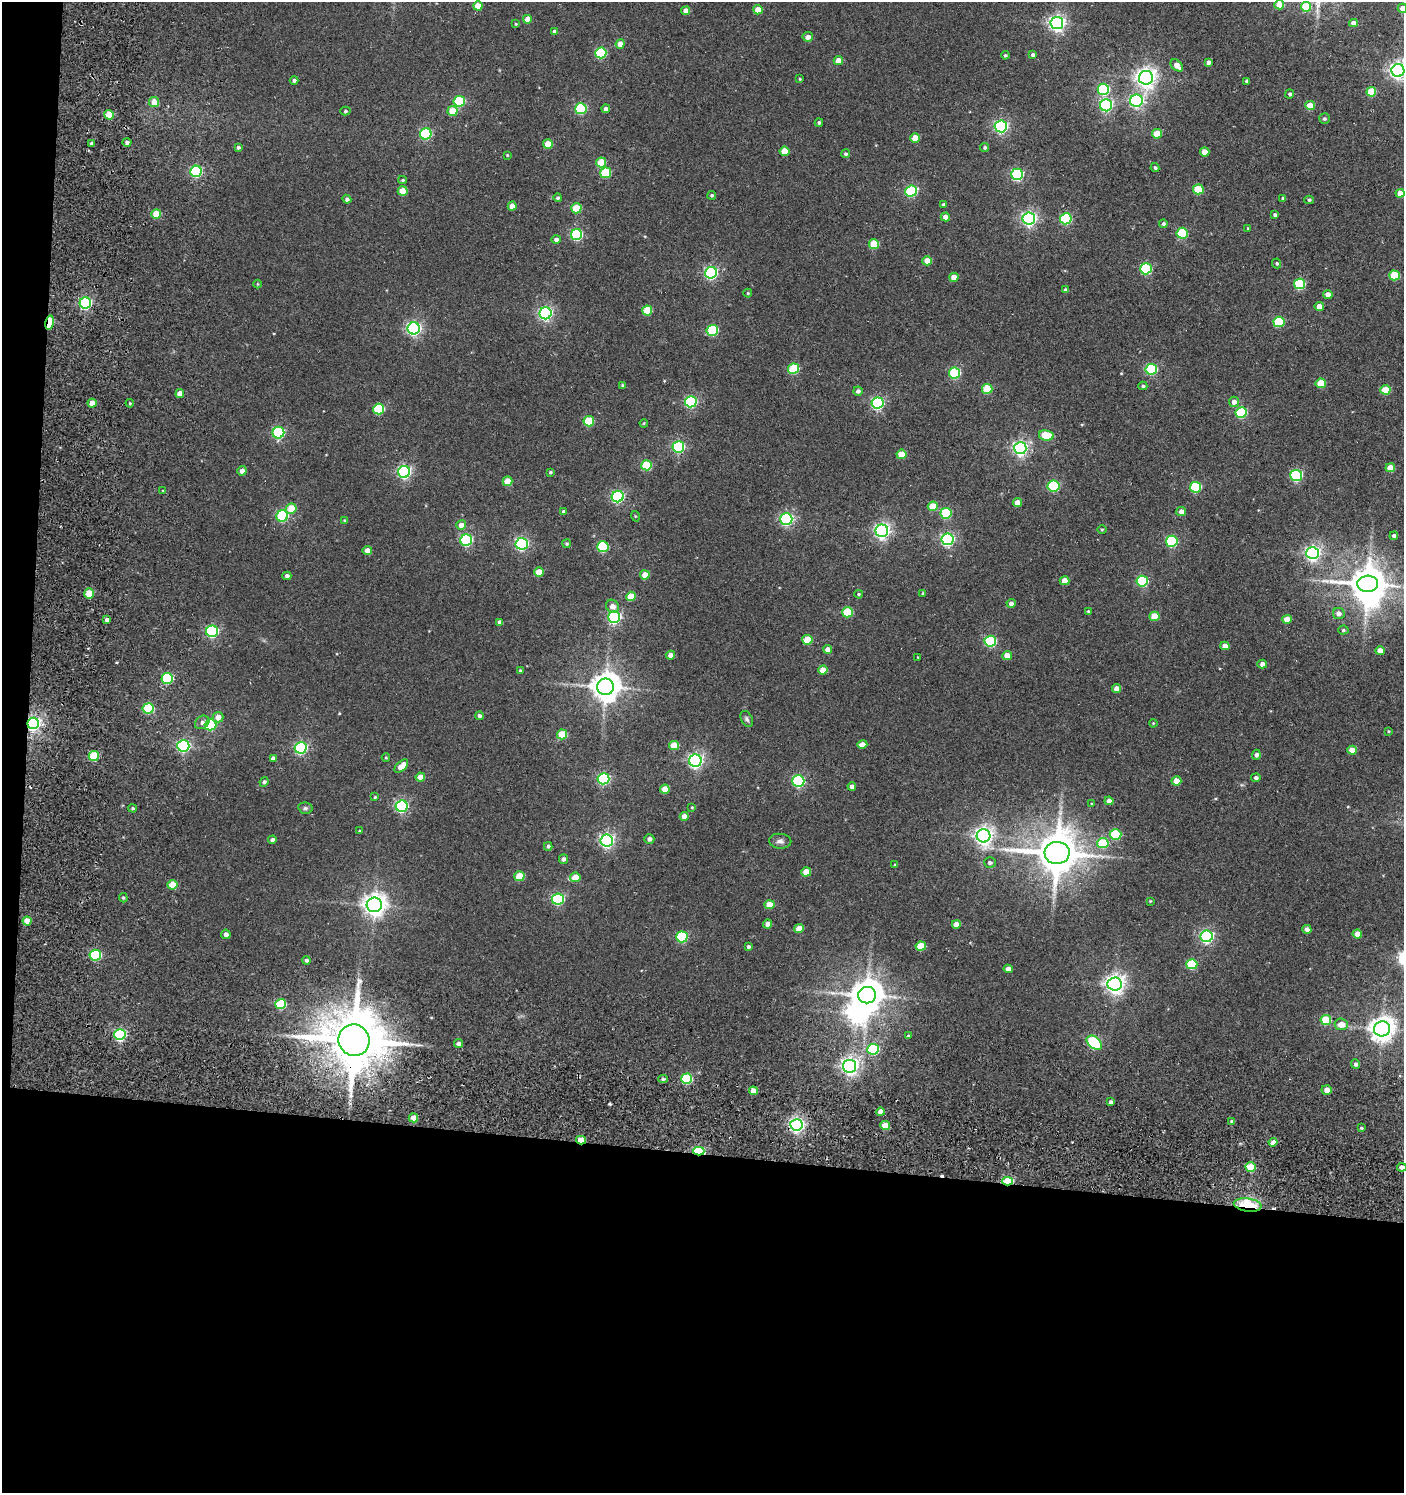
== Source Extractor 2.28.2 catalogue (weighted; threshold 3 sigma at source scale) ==
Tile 7 of 3 x 3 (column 1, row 3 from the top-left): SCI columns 191-1592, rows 96-1586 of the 4785 x 4743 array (HDU 1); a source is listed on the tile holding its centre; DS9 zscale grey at full resolution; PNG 1406 x 1495 px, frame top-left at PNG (2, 2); each listed source drawn as its Kron ellipse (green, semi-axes under 4 px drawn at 4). Shown black and unused: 24% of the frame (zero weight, under 3 of 5 exposures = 11% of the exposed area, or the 3 px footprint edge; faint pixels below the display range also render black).
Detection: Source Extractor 2.28.2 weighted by HDU 2 'WHT'; one run over the whole footprint, this tile lists its part. Background 0.146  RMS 0.022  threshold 0.0994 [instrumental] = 3 sigma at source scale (4.5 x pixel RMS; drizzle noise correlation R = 1.50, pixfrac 1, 0.05/0.05 arcsec/px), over >= 5 px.
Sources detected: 302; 2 inside a brighter object's white glare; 1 cosmic-ray / hot-pixel residue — neither listed nor drawn; the other 299 listed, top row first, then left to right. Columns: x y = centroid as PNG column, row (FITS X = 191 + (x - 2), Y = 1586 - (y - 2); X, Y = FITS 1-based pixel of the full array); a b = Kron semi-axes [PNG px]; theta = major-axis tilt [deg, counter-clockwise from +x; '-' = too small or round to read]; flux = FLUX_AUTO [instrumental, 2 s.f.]
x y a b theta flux
1279 5 5 4 - 33
478 6 5 4 - 22
1306 7 5 5 - 69
1402 8 4 4 - 13
758 10 5 4 - 27
686 11 4 4 - 15
527 19 4 4 - 21
1057 23 6 6 - 760
1353 23 4 4 - 12
516 24 3 3 - 2.1
555 32 4 4 - 8.9
808 37 5 5 - 10
620 44 4 4 - 18
601 53 5 5 - 180
1005 55 4 4 - 3
1033 55 4 4 - 7.2
838 61 5 4 - 21
1208 62 4 4 - 7.6
1177 65 7 5 -42 17
1398 70 6 6 - 820
1146 78 7 7 - 1300
800 79 4 3 - 2
294 80 4 4 - 4.3
1247 81 4 3 - 4.6
1103 89 6 5 - 190
1371 92 5 5 - 65
1290 94 4 4 - 4.2
459 101 5 5 - 160
1136 101 6 6 - 400
154 102 5 5 - 24
1106 105 6 6 - 320
1310 105 4 4 - 31
581 109 6 5 - 190
606 109 4 4 - 8.6
345 111 5 4 - 3.1
453 111 5 5 - 46
109 115 5 4 - 48
1324 119 5 5 - 3.7
819 123 4 4 - 3.7
1001 126 6 6 - 390
426 134 6 5 - 210
1157 134 5 4 - 45
915 138 5 4 - 32
127 142 4 4 - 6.2
91 144 3 3 - 4.6
548 144 5 4 - 35
238 147 4 4 - 4.3
985 147 4 4 - 4.1
785 151 5 4 - 41
1205 152 4 4 - 25
846 154 4 4 - 4
507 155 3 3 - 1.8
601 162 5 5 - 46
1155 168 4 3 - 3.6
196 171 6 5 - 210
606 173 5 5 - 95
1017 174 6 5 - 250
403 180 4 4 - 2.5
1198 189 5 5 - 78
403 191 5 4 - 36
911 191 6 5 - 200
1400 193 4 4 - 23
712 195 4 4 - 3.6
558 198 4 4 - 3.2
1283 198 4 3 - 4.5
347 199 4 4 - 5.4
1309 200 5 4 - 3
943 205 4 4 - 4.1
512 206 4 4 - 19
576 208 5 5 - 61
156 214 5 4 - 48
1275 215 4 3 - 4.8
945 217 4 4 - 15
1029 219 6 6 - 540
1066 219 5 5 - 170
1163 224 4 4 - 5
1248 228 3 3 - 2
1182 233 5 5 - 130
577 235 6 5 - 210
556 239 4 4 - 6.3
874 244 5 5 - 71
927 261 5 4 - 26
1277 263 5 4 - 3.1
1146 269 6 5 - 180
711 273 6 6 - 340
1394 275 5 5 - 81
954 277 4 4 - 16
257 284 4 3 - 1.6
1300 284 5 5 - 150
1065 290 4 3 - 4.2
748 293 4 4 - 2
1328 295 4 4 - 15
85 303 6 5 - 330
1319 307 4 4 - 20
647 310 5 5 - 65
545 313 6 6 - 450
1279 322 5 5 - 110
49 323 7 4 79 98
414 328 6 6 - 500
712 330 6 5 - 140
794 369 5 5 - 110
1151 369 6 5 - 190
954 373 5 5 - 180
1321 383 5 5 - 56
623 385 3 3 - 3.1
1143 386 4 4 - 3.4
987 389 5 5 - 75
1385 390 5 4 - 54
858 391 5 4 - 6.1
180 394 4 4 - 15
691 402 6 5 - 260
1234 402 5 5 - 13
92 403 4 4 - 22
130 403 4 4 - 2.3
877 403 6 6 - 350
379 409 5 5 - 120
1241 412 5 5 - 170
589 421 5 5 - 87
644 423 4 3 - 1.8
278 433 6 6 - 250
1046 435 7 5 -9 80
678 447 6 5 - 280
1020 448 6 6 - 600
901 454 5 4 - 31
646 465 5 5 - 91
1390 468 5 4 - 26
242 471 5 4 - 13
404 472 6 6 - 390
550 472 4 3 - 2.9
1296 475 6 5 - 260
507 481 5 5 - 45
1054 486 6 5 - 170
1195 487 5 5 - 150
163 491 4 3 - 2.5
618 496 6 5 - 320
1017 502 4 4 - 19
933 506 5 4 - 46
291 509 5 5 - 48
563 511 4 4 - 3.8
1181 511 5 4 - 11
946 513 5 5 - 130
282 516 6 5 - 190
635 516 5 3 - 1.8
786 519 6 6 - 370
345 521 4 3 - 3.3
461 525 5 5 - 17
1102 529 5 3 - 2.2
882 531 6 6 - 660
1394 536 4 4 - 5.3
947 539 6 6 - 380
466 540 6 5 - 250
1172 541 6 5 - 190
522 544 6 6 - 390
567 544 4 4 - 2.8
603 547 5 5 - 150
367 550 4 4 - 12
1312 553 6 6 - 630
539 572 5 4 - 32
645 575 4 4 - 26
287 576 4 4 - 6.2
1065 581 5 4 - 20
1142 581 5 5 - 180
1368 584 10 8 4 4900
89 594 5 5 - 47
859 594 4 3 - 2.6
923 594 3 3 - 3.2
631 596 5 5 - 44
1011 603 4 4 - 8.7
612 606 7 6 - 14
1088 611 4 3 - 2.7
847 612 5 5 - 94
1339 614 6 5 - 10
1154 616 5 4 - 43
614 617 6 6 - 370
1287 619 5 4 - 24
107 620 4 3 - 7.2
500 622 4 4 - 9.7
1343 630 5 4 - 3.2
212 631 6 6 - 260
807 640 5 5 - 56
990 641 6 5 - 200
1225 646 4 4 - 16
827 649 4 4 - 11
1380 651 4 4 - 23
670 655 4 4 - 13
1007 655 5 4 - 23
918 657 3 3 - 1.5
1262 664 5 4 - 11
520 670 4 3 - 2.5
823 670 4 4 - 23
167 678 6 5 - 180
605 687 8 8 - 3100
1117 688 4 4 - 15
148 708 5 5 - 120
479 716 4 4 - 5.3
218 717 5 5 - 16
747 719 8 5 -62 5
202 722 8 6 38 7
33 723 6 5 - 590
1153 723 4 3 - 1.7
210 725 6 5 - 180
1389 731 4 4 - 2.2
562 734 5 5 - 61
862 744 5 4 - 14
674 745 5 4 - 46
183 746 6 5 - 360
301 748 6 5 - 300
1352 750 5 4 - 22
1256 755 5 4 - 6.7
94 756 5 5 - 88
386 757 4 3 - 1.8
273 758 4 4 - 7.3
695 761 6 6 - 560
401 766 8 4 45 26
420 777 4 4 - 21
1256 778 4 4 - 5
603 779 6 5 - 270
798 781 6 5 - 270
1176 781 5 4 - 27
264 782 5 4 - 5.3
852 786 4 4 - 8.1
665 789 5 4 - 29
375 797 4 4 - 2.1
1109 801 4 4 - 10
1092 804 3 3 - 2
402 806 6 5 - 350
692 807 3 3 - 1.7
133 808 4 3 - 3
305 808 7 5 -13 4.9
684 816 4 4 - 13
359 831 3 3 - 1.8
1115 835 6 5 - 130
984 836 7 7 - 1000
649 839 5 5 - 6.9
272 840 4 4 - 6.4
607 841 6 6 - 550
780 841 11 7 -4 8.5
1103 843 5 5 - 93
548 846 4 4 - 4
1057 853 12 11 - 7900
564 859 5 4 - 6.6
990 863 6 5 - 5.5
895 865 4 3 - 1.9
806 872 5 4 - 29
519 876 5 5 - 56
575 877 5 5 - 35
172 885 5 4 - 40
123 898 4 4 - 2.8
558 899 6 5 - 240
1150 901 3 3 - 1.6
374 905 7 7 - 1600
769 905 5 4 - 34
27 921 4 4 - 29
768 924 4 4 - 14
956 924 4 4 - 15
799 928 5 4 - 29
1307 929 5 4 - 10
226 934 5 5 - 8.3
1357 934 4 4 - 21
1207 936 6 6 - 400
682 937 5 5 - 170
921 946 5 4 - 50
748 947 4 4 - 4.6
95 955 6 5 - 210
306 960 4 4 - 4.8
1192 964 5 5 - 100
1008 969 4 4 - 11
1115 984 7 6 - 1100
867 995 9 8 - 3800
281 1004 5 5 - 110
1326 1020 5 5 - 68
1341 1024 6 5 - 24
1382 1029 8 7 - 2000
120 1035 6 5 - 310
908 1036 3 3 - 2.5
354 1040 16 15 - 16000
1094 1043 8 5 -41 220
458 1044 4 4 - 6.5
873 1049 6 5 - 170
1355 1064 5 4 - 5.8
849 1066 6 6 - 870
663 1079 5 3 - 4.4
687 1079 5 5 - 160
1327 1090 5 5 - 12
753 1091 4 4 - 20
1111 1102 4 3 - 6
880 1112 4 4 - 16
413 1118 5 4 - 16
1232 1121 4 3 - 3.9
796 1125 6 5 - 600
885 1125 5 4 - 32
1361 1128 4 3 - 2.3
581 1140 5 3 - 31
1273 1142 4 4 - 9.8
699 1151 5 4 - 230
1251 1167 5 4 - 69
1402 1167 5 4 - 11
1008 1181 5 3 - 100
1248 1205 14 6 -8 120
Overlapping masked pixels (flux is a lower limit): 8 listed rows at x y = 49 323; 89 594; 33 723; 354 1040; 581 1140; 699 1151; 1008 1181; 1248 1205
Isophote crosses this tile's border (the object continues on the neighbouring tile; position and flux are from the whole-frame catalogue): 4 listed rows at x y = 1279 5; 1402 8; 1398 70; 1402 1167